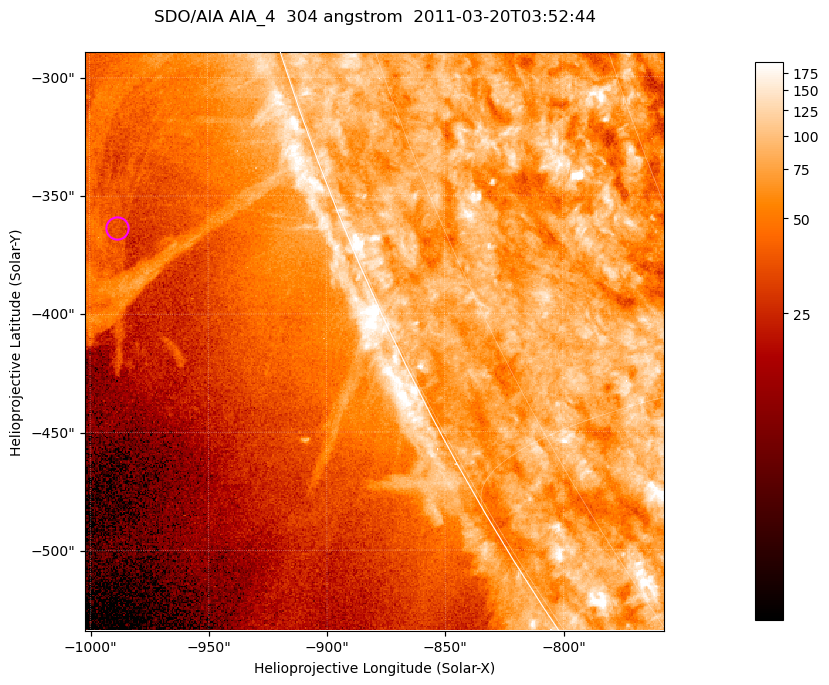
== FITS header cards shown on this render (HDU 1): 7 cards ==
TELESCOP= 'SDO/AIA '           / For AIA: SDO/AIA
INSTRUME= 'AIA_4   '           / For AIA: AIA_ATA1, AIA_ATA2, AIA_ATA3 or AIA_AT
WAVELNTH=                  304 / [angstrom] Wavelength
WAVEUNIT= 'angstrom'           / Wavelength unit: angstrom
DATE-OBS= '2011-03-20T03:52:44.131' / [ISO] Date when observation started; ISO 8
CTYPE1  = 'HPLN-TAN'           / CTYPE1; Typically HPLN
CTYPE2  = 'HPLT-TAN'           / CTYPE2; Typically HPLT

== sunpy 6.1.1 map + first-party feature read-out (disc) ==
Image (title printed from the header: SDO/AIA AIA_4  304 angstrom  2011-03-20T03:52:44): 408 x 408 px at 0.6 arcsec/px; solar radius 964 arcsec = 1606 px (partial field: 0.9% of the solar disc is inside the frame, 45% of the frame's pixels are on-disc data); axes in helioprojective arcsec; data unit not stated in the header (colour bar unlabelled)
Orientation: roll -0.132 deg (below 1 deg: not rotated)
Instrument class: DISC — disc imager (sunpy class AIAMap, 304 A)
Bright regions (active regions / flare kernels): reference = the on-disc median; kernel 3 px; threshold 5 sigma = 112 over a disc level ~79.4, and >= 1.15x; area >= 166 px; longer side >= 5 px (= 3 arcsec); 0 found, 0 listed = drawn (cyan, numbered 1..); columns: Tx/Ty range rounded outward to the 2 arcsec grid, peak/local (2 s.f.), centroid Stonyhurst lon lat
Off-limb structures (1.02-1.3 R_sun): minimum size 83 px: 1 found; the strongest spans PA ~105..115 deg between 1.04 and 1.13 R_sun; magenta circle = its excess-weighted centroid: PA ~110 deg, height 1.09 R_sun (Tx ~-988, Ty ~-364 arcsec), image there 1.6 x the reference